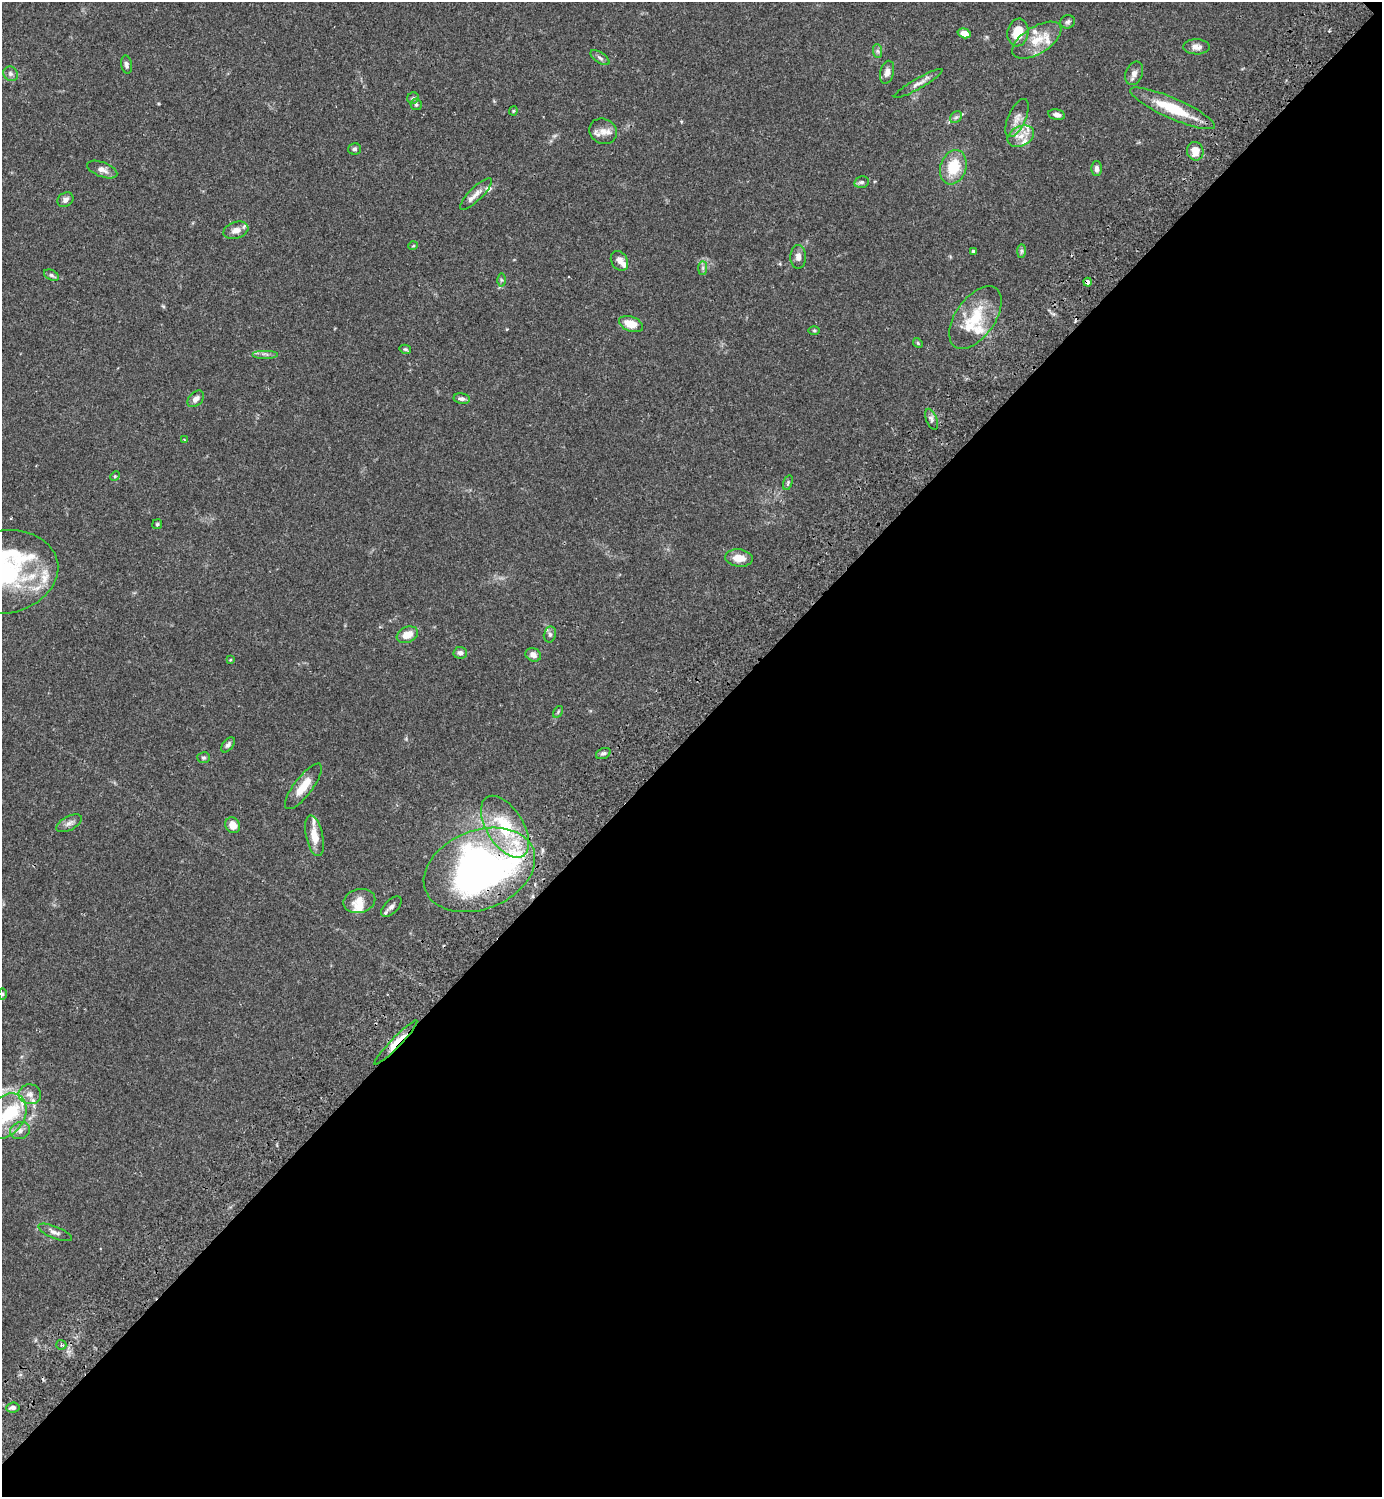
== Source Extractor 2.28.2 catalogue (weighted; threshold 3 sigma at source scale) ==
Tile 12 of 4 x 4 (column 4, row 3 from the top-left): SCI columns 4487-5866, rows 1539-3033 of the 6070 x 6069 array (HDU 1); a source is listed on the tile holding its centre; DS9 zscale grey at full resolution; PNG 1384 x 1499 px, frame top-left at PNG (2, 2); each listed source drawn as its Kron ellipse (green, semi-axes under 4 px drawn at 4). Shown black and unused: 51% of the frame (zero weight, under 2 of 3 exposures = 3% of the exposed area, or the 3 px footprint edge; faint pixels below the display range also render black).
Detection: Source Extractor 2.28.2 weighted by HDU 2 'WHT'; one run over the whole footprint, this tile lists its part. Background 0.091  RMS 0.0057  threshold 0.0255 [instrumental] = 3 sigma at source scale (4.5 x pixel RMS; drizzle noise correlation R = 1.50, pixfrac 1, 0.05/0.05 arcsec/px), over >= 5 px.
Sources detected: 99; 2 inside a brighter object's white glare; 2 cosmic-ray / hot-pixel residue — neither listed nor drawn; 16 inside a brighter listed object's ellipse — not listed separately; the other 79 listed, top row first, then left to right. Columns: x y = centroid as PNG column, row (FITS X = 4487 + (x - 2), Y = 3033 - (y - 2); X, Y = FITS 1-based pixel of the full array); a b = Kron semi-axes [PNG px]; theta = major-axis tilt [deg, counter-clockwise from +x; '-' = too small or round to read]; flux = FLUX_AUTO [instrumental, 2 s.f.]
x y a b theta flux
1068 22 7 6 - 1.3
1018 32 14 10 80 12
964 33 7 4 -16 4.6
1037 40 28 13 32 12
1196 47 13 7 -2 3.3
877 51 7 4 -88 1.2
600 58 11 5 -34 1.6
126 65 9 5 -79 1.6
887 72 12 7 76 3.1
1134 73 12 8 69 3
11 74 8 6 -46 1.6
918 83 28 5 30 3.3
413 98 6 5 - 1.1
416 104 6 5 - 1.1
1173 108 46 10 -24 22
513 111 4 4 - 0.61
1057 115 8 5 -11 2.3
956 117 7 5 42 1.3
1017 118 20 9 66 4.9
603 131 14 12 -25 5.4
1021 136 14 10 26 6
355 149 6 5 - 1.2
1195 151 9 8 - 6.1
953 167 17 13 72 17
1097 169 7 5 -90 2.1
102 170 16 7 -21 3.5
862 182 7 5 14 1.4
476 194 21 6 44 4.3
65 200 8 7 - 2.2
236 230 13 8 18 4.3
413 246 5 3 - 0.49
974 251 3 3 - 1.4
1022 251 7 4 90 1.1
798 257 12 8 89 3.1
619 261 10 8 -59 3.4
703 268 7 4 90 1.2
51 275 8 5 -27 1.3
501 280 6 4 -89 0.89
1088 282 4 4 - 3.6
975 317 36 19 55 22
631 324 12 7 -19 8.5
814 330 6 4 0 0.65
918 343 5 4 - 0.64
405 349 6 4 -14 0.81
265 354 13 3 0 1.5
196 399 10 6 43 2.7
462 399 8 5 -10 2
931 419 11 5 -68 1.7
184 439 4 2 - 0.52
115 476 5 4 - 0.62
788 483 7 4 72 0.87
157 524 5 5 - 0.81
739 558 14 8 -6 6.8
4 572 54 41 10 78
550 634 8 6 78 1.6
407 635 11 7 22 7.3
460 653 6 6 - 2.1
533 655 8 6 -27 2.9
230 660 4 3 - 0.48
558 712 6 4 57 0.72
228 745 9 5 50 1.6
603 754 7 5 23 1.4
203 758 6 5 - 1
303 786 28 9 53 9.7
69 823 14 7 27 2.7
233 825 8 7 - 5.3
505 827 35 18 -58 34
314 836 21 8 -78 8.4
479 870 58 39 21 280
359 901 16 12 13 6.5
391 907 13 6 45 2.4
2 994 5 3 - 0.63
396 1043 30 5 46 8.3
30 1094 11 10 - 3.5
6 1116 24 18 56 19
20 1130 10 8 18 3
55 1232 18 6 -22 2.6
61 1345 5 5 - 1.1
13 1407 7 5 6 1.8
Overlapping masked pixels (flux is a lower limit): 3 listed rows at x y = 1088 282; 479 870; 396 1043
Isophote crosses this tile's border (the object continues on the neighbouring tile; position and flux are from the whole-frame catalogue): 2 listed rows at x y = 4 572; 6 1116